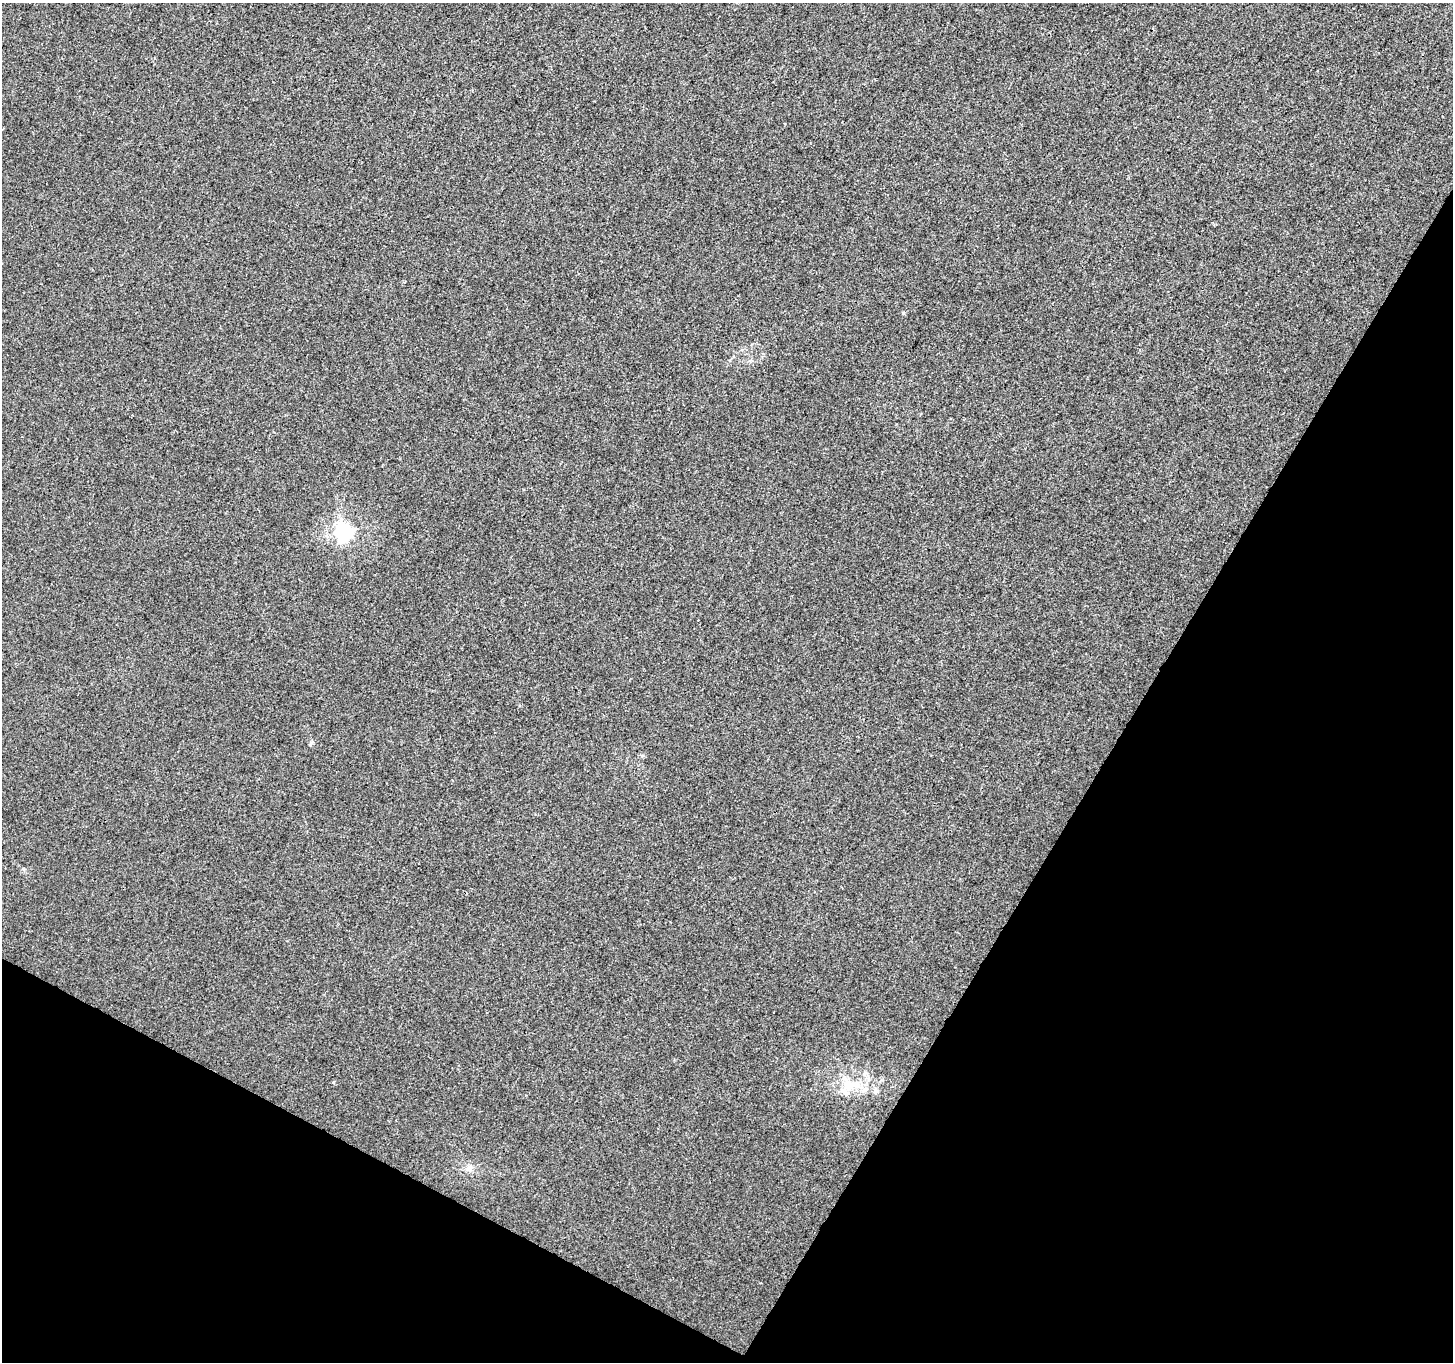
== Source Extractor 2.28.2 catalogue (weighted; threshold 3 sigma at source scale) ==
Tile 15 of 4 x 4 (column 3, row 4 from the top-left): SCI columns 2903-4353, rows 197-1556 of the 5812 x 5898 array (HDU 1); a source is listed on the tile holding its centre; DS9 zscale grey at full resolution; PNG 1455 x 1364 px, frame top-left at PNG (2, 3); no overlay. Shown black and unused: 29% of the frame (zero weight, under 3 of 4 exposures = <1% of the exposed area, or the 3 px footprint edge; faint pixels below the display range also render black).
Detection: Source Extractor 2.28.2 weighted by HDU 2 'WHT'; one run over the whole footprint, this tile lists its part. Background 9.15e-04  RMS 0.0028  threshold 0.0128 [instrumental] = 3 sigma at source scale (4.5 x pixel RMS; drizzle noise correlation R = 1.50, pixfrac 1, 0.0396/0.0396 arcsec/px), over >= 5 px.
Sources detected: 7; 1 inside a brighter listed object's ellipse — not listed separately; the other 6 listed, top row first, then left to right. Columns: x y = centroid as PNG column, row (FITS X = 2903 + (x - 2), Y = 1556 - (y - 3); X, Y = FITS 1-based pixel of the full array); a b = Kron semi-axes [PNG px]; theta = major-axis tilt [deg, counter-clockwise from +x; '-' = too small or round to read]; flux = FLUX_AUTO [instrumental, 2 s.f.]
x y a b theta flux
903 313 4 3 - 0.4
344 532 7 6 - 96
311 744 10 2 55 0.37
333 1083 4 3 - 0.31
850 1084 26 12 4 6.7
469 1168 10 9 - 1.6